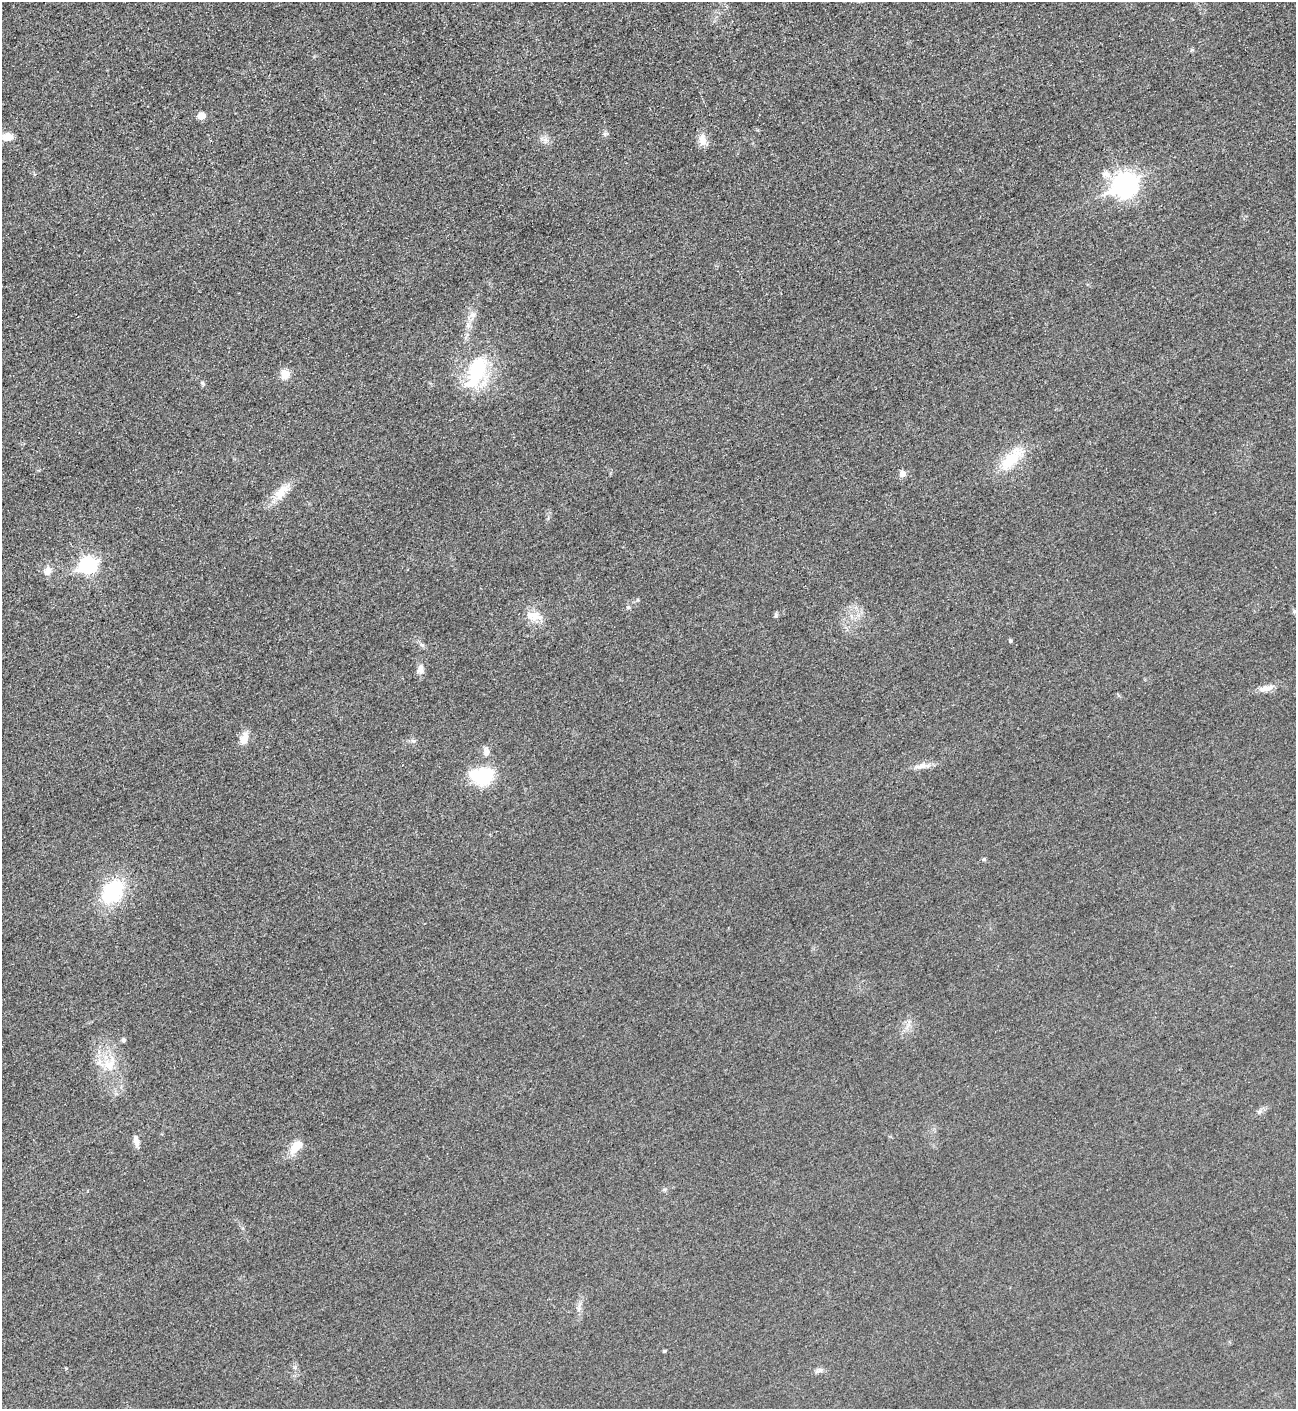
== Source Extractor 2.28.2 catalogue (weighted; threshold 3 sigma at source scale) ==
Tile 11 of 4 x 4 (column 3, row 3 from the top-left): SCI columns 2888-4181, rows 1420-2826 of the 5642 x 5652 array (HDU 1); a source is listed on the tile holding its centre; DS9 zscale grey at full resolution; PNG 1298 x 1411 px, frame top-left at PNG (2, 2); no overlay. Shown black and unused: <1% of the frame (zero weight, under 3 of 5 exposures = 1% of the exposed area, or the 3 px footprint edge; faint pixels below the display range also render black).
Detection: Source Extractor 2.28.2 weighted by HDU 2 'WHT'; one run over the whole footprint, this tile lists its part. Background 0.0193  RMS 0.0051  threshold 0.0227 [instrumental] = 3 sigma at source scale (4.5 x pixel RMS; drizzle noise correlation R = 1.50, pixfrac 1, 0.05/0.05 arcsec/px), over >= 5 px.
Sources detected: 35; all 35 listed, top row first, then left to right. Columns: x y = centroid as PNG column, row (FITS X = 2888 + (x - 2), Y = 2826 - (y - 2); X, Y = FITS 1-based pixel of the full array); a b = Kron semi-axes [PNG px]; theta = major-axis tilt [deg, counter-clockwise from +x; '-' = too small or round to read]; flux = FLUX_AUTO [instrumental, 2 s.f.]
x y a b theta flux
201 116 6 5 - 6.7
605 134 6 6 - 1
8 137 12 8 10 5.1
702 140 18 8 90 4.3
1107 174 13 9 -26 3.6
1125 185 13 10 26 230
473 315 8 6 20 2
468 325 8 6 -70 1.9
476 372 50 22 68 33
285 374 11 10 - 5
202 383 5 5 - 0.81
1011 459 39 15 49 17
902 474 8 7 - 2.5
281 492 27 12 48 8.8
88 565 8 7 - 120
47 571 12 9 68 3.3
628 607 5 5 - 0.69
776 615 7 4 -90 0.83
534 616 24 11 -11 6.7
1010 641 5 4 - 0.71
420 669 12 8 88 2.7
1266 688 21 7 13 4.4
244 738 16 10 73 4.8
486 752 12 8 -81 2.7
922 766 16 8 12 3.9
482 776 22 16 5 29
984 859 5 5 - 0.77
113 891 23 16 53 39
123 1040 5 5 - 1.2
109 1064 20 15 52 10
1259 1112 7 4 1 1.1
136 1141 12 7 -77 2.9
296 1146 24 12 48 6.6
664 1351 4 4 - 0.66
819 1370 12 5 20 1.7
Unlisted compact peaks at least as high as the median listed source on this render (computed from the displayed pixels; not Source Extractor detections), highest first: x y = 413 741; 545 140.